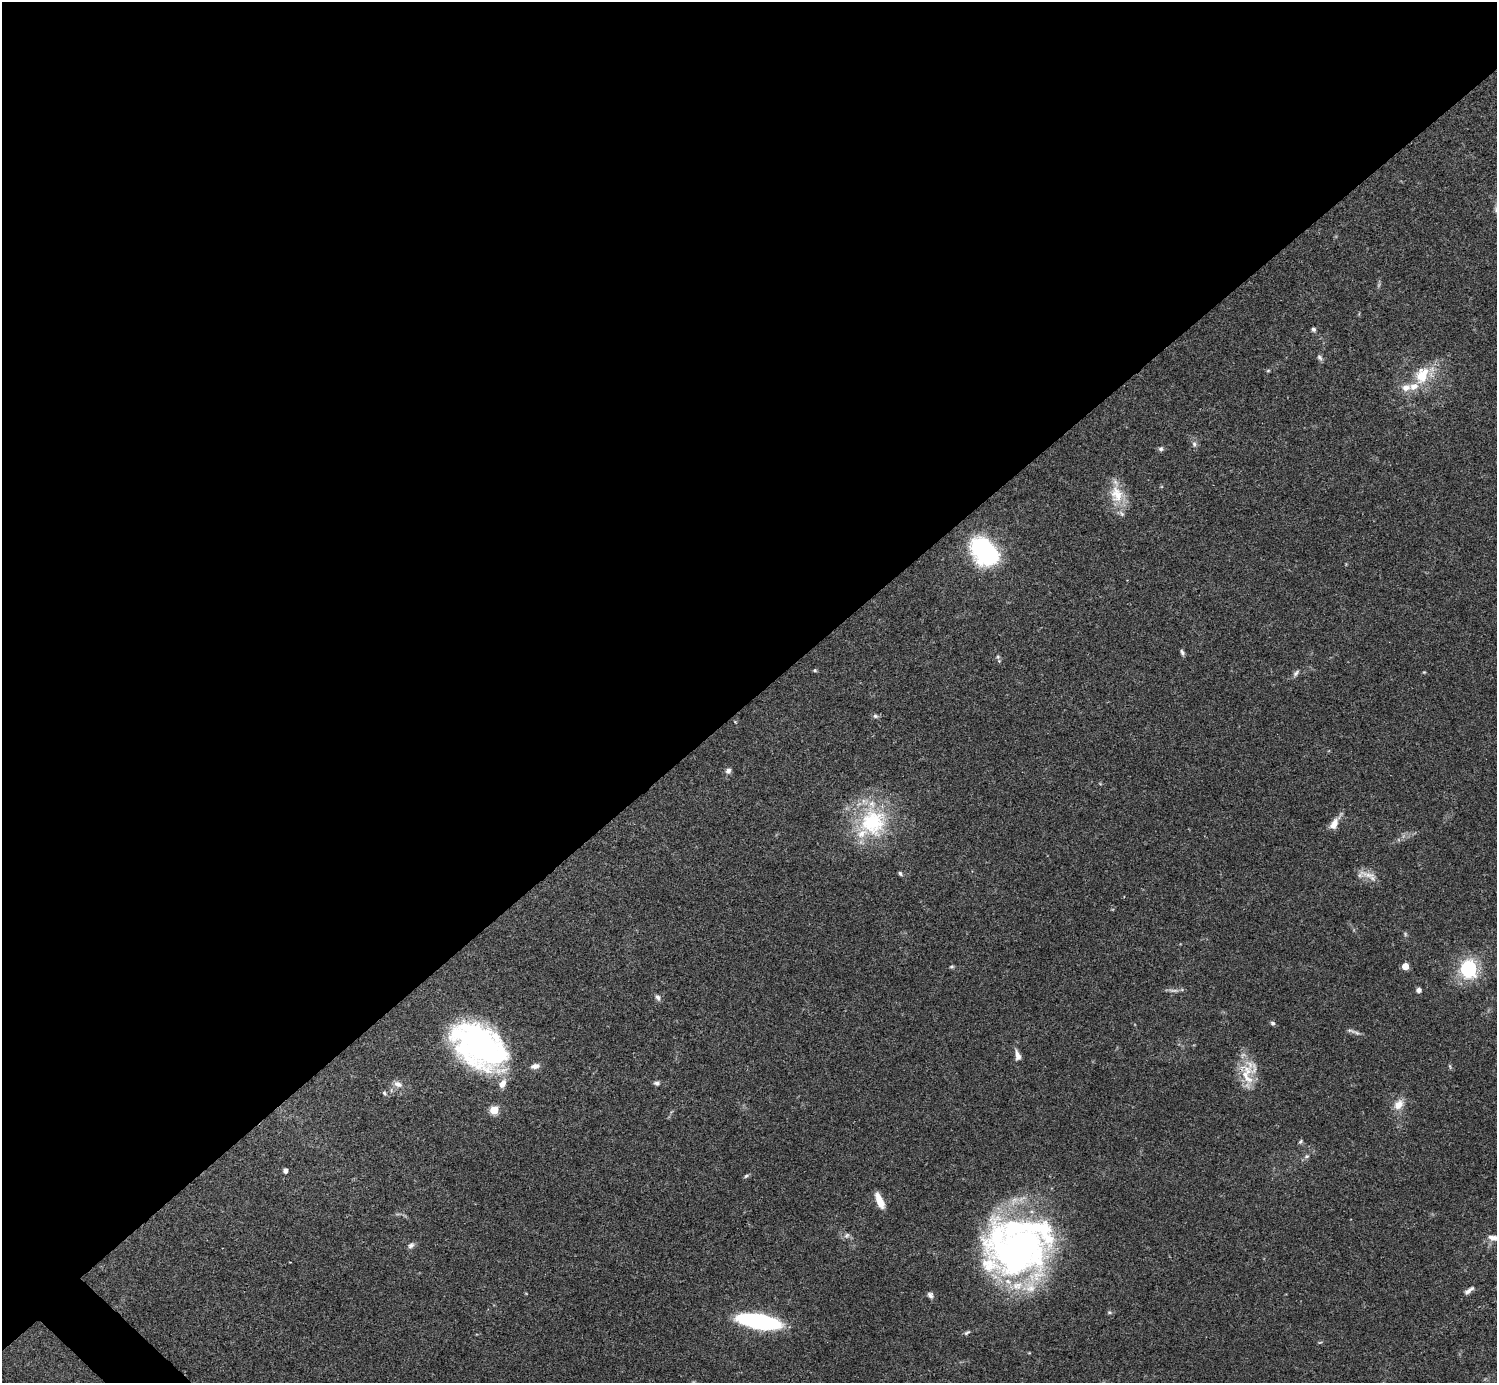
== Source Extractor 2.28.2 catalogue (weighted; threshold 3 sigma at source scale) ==
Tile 2 of 4 x 4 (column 2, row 1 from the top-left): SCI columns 1495-2989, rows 4302-5682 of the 5982 x 5981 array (HDU 1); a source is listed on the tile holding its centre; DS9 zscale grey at full resolution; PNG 1499 x 1385 px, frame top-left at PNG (2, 2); no overlay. Shown black and unused: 51% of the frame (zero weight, under 3 of 4 exposures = <1% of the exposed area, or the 3 px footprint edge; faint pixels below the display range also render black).
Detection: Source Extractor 2.28.2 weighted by HDU 2 'WHT'; one run over the whole footprint, this tile lists its part. Background 0.0409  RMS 0.0027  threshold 0.0119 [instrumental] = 3 sigma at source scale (4.5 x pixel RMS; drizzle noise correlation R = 1.50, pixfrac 1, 0.05/0.05 arcsec/px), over >= 5 px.
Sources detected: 63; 2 too faint to see at this stretch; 1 inside a brighter object's white glare — not listed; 8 inside a brighter listed object's ellipse — not listed separately; the other 52 listed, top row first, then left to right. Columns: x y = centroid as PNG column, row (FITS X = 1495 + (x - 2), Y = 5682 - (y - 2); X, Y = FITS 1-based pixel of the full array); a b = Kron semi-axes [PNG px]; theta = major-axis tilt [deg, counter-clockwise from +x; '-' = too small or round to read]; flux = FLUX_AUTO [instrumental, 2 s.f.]
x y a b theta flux
1313 329 5 5 - 0.67
1320 358 9 6 -58 0.74
1268 371 6 4 1 0.32
1422 376 32 21 32 11
1194 444 8 6 -78 0.89
1161 449 7 6 - 0.69
1117 494 26 20 -73 6.8
984 551 28 19 -48 43
1182 652 8 4 -64 0.59
998 657 7 6 - 0.6
815 670 5 4 - 0.36
1424 672 4 4 - 0.23
1296 673 10 6 49 0.83
875 716 7 6 - 0.67
728 771 7 6 - 1
873 822 39 37 69 26
1334 824 15 8 61 2.8
900 873 6 4 -43 0.53
1369 875 25 8 -9 2.7
1405 934 6 4 -72 0.4
1405 966 5 5 - 4.9
952 967 6 5 - 0.39
1468 969 7 7 - 60
1418 990 6 5 - 0.97
658 997 9 6 -53 0.91
1273 1023 6 5 - 0.57
1350 1031 15 5 -16 1
480 1046 50 31 -36 92
1017 1055 15 7 -73 1.7
535 1066 11 6 10 1.5
1450 1066 7 4 -71 0.38
1248 1073 40 19 81 8
657 1083 7 6 - 0.77
398 1084 12 8 -20 1.6
384 1093 7 5 -58 0.47
1399 1104 16 11 54 3
494 1110 5 5 - 12
1300 1141 7 5 46 0.45
1306 1156 7 6 - 0.69
285 1170 4 4 - 1.3
746 1176 7 4 31 0.47
880 1201 18 7 -66 3.7
847 1235 9 7 45 0.89
1494 1238 19 8 -1 2.2
411 1245 9 7 47 0.93
1016 1249 73 59 -7 120
1469 1290 13 5 36 1.2
930 1295 8 6 -49 0.94
1109 1312 6 5 - 0.48
759 1321 33 10 -10 54
967 1332 9 5 32 0.56
1320 1342 6 3 19 0.3
Isophote crosses this tile's border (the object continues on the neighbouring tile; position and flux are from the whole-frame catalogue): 1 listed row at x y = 1494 1238